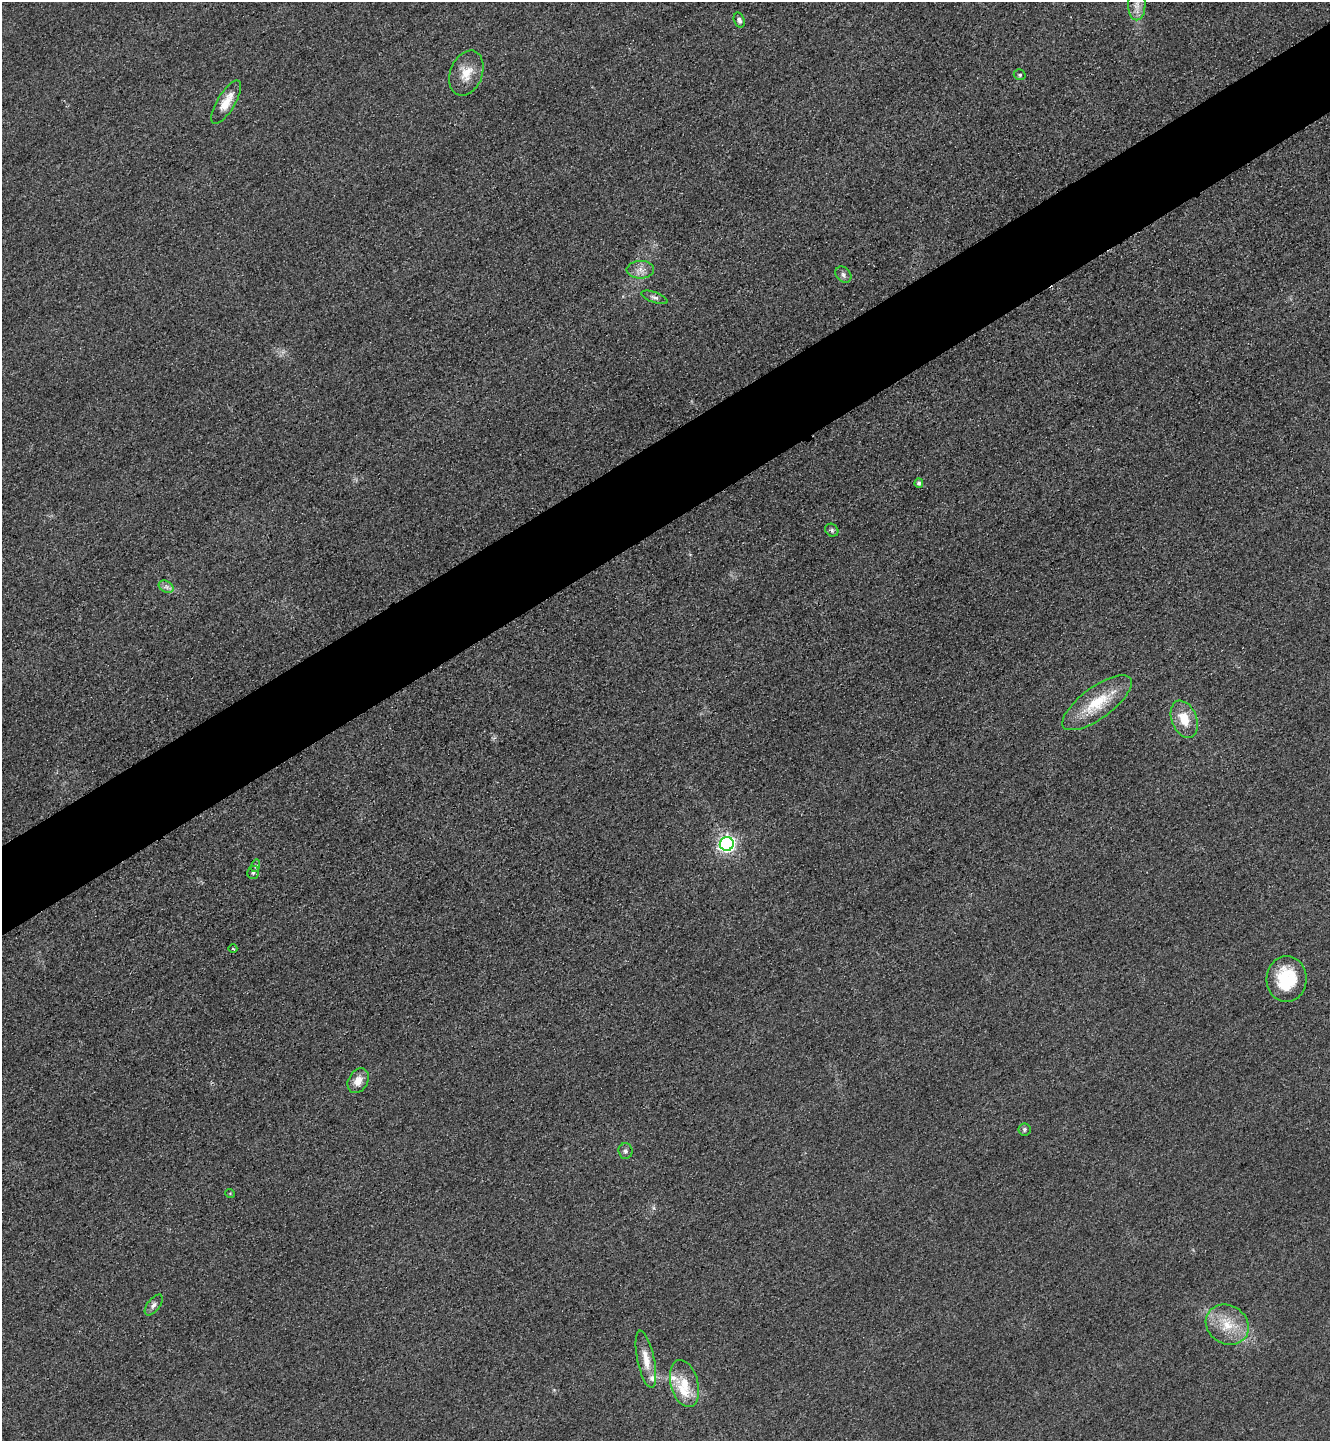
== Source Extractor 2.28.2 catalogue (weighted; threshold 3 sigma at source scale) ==
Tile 10 of 4 x 4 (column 2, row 3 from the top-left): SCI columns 1507-2834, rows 1470-2908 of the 5808 x 5817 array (HDU 1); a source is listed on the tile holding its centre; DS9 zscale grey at full resolution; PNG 1332 x 1443 px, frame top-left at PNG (2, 2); each listed source drawn as its Kron ellipse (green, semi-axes under 4 px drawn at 4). Shown black and unused: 6% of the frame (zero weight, under 3 of 4 exposures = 3% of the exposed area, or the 3 px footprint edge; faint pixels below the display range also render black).
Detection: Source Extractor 2.28.2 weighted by HDU 2 'WHT'; one run over the whole footprint, this tile lists its part. Background 0.0837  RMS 0.017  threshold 0.0763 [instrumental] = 3 sigma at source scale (4.5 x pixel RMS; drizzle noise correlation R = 1.50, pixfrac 1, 0.05/0.05 arcsec/px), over >= 5 px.
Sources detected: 29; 3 inside a brighter listed object's ellipse — not listed separately; the other 26 listed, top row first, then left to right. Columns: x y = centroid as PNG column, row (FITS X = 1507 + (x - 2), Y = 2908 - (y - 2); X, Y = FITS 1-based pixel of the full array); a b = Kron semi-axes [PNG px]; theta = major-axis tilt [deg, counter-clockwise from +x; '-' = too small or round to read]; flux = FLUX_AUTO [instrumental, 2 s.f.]
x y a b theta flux
1137 5 15 8 89 15
739 20 8 5 -73 5
466 73 23 16 69 30
1020 75 6 5 - 3.2
226 102 25 9 59 28
640 270 13 9 2 13
843 274 9 7 -48 5.8
655 297 14 5 -20 5.7
919 483 5 4 - 4.3
832 530 7 6 - 3.8
166 587 8 5 -30 6.1
1097 703 41 15 36 66
1184 719 19 12 -68 35
727 844 7 7 - 510
255 866 6 4 72 2.7
253 872 6 5 - 3.7
233 949 4 2 - 1.6
1286 979 23 20 84 76
358 1081 13 9 60 17
1024 1129 6 6 - 3.3
625 1151 8 7 - 5
230 1193 5 3 - 1.5
154 1305 12 6 51 6.7
1227 1325 22 19 -32 46
646 1359 29 8 -78 24
684 1384 24 13 -74 37